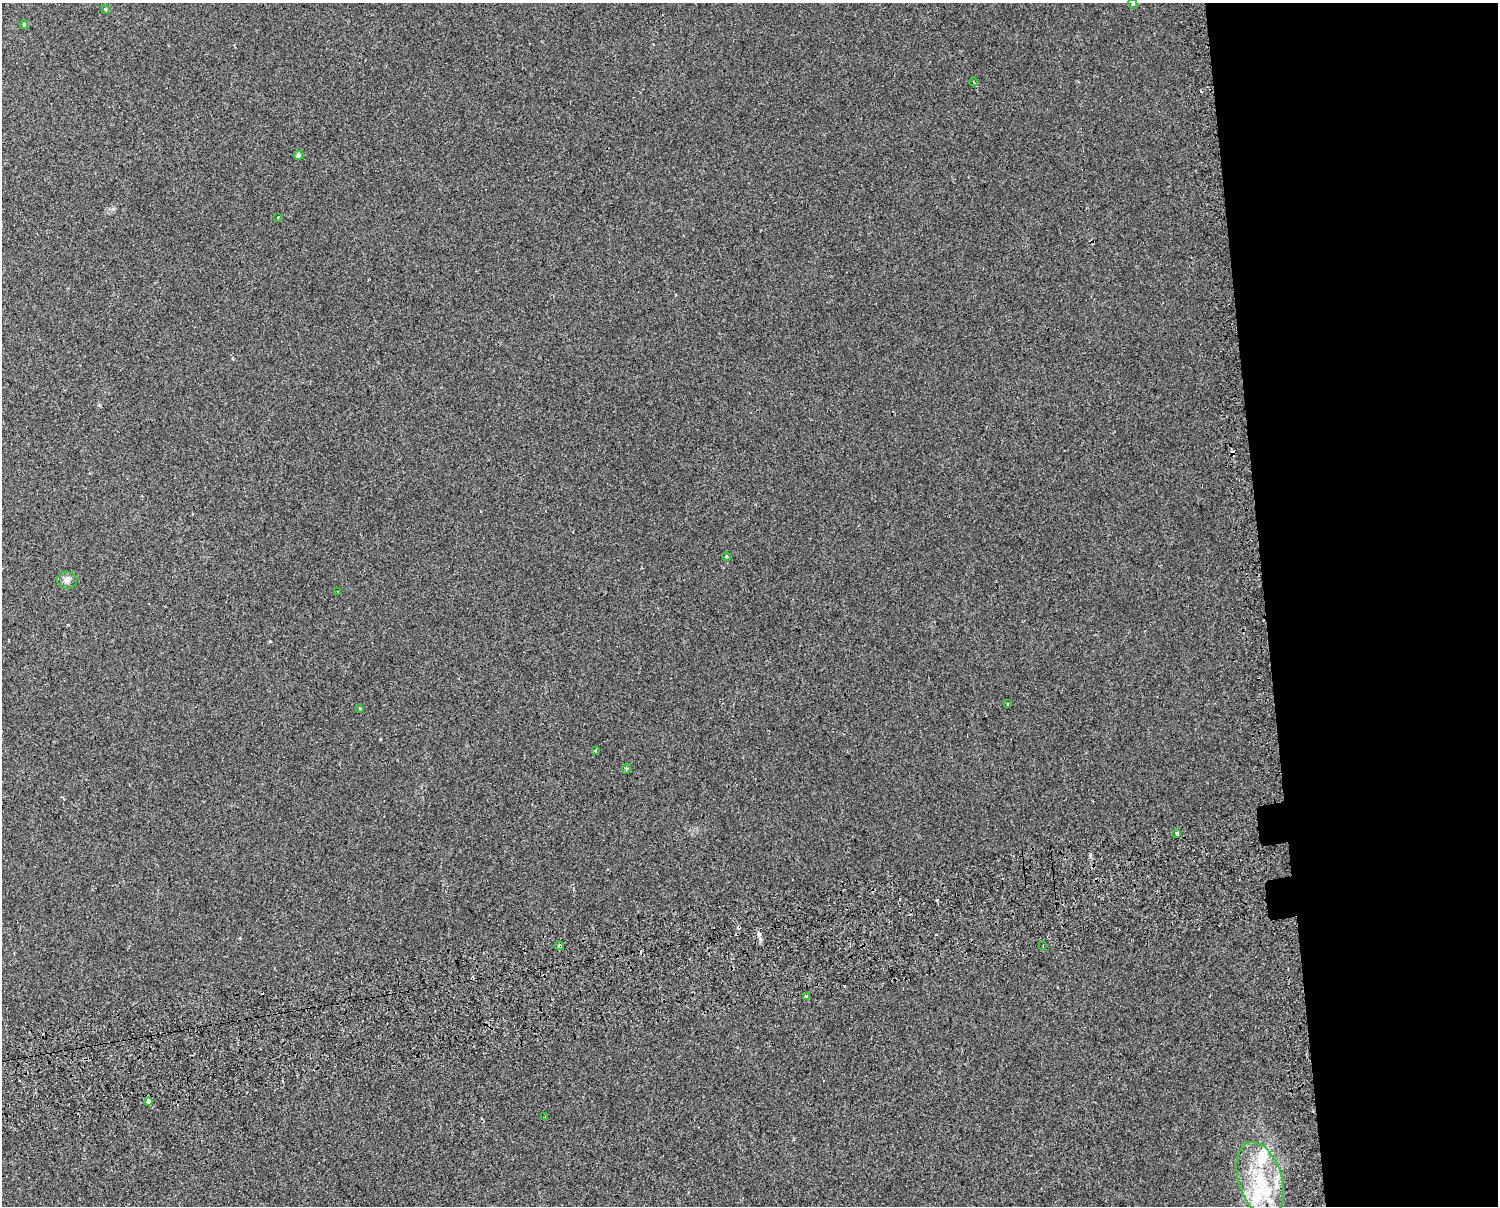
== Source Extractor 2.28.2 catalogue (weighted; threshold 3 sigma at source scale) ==
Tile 6 of 3 x 4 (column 3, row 2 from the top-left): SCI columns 3047-4542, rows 2445-3648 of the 4643 x 4891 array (HDU 1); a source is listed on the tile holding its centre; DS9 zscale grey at full resolution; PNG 1500 x 1208 px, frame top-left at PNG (2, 3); each listed source drawn as its Kron ellipse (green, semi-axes under 4 px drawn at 4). Shown black and unused: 16% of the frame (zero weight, under 2 of 3 exposures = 3% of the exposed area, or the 3 px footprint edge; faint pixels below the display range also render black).
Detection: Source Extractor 2.28.2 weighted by HDU 2 'WHT'; one run over the whole footprint, this tile lists its part. Background 0.0013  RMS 0.0053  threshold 0.024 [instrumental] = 3 sigma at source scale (4.5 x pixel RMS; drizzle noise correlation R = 1.50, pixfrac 1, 0.0396/0.0396 arcsec/px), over >= 5 px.
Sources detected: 30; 6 cosmic-ray / hot-pixel residue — neither listed nor drawn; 4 inside a brighter listed object's ellipse — not listed separately; the other 20 listed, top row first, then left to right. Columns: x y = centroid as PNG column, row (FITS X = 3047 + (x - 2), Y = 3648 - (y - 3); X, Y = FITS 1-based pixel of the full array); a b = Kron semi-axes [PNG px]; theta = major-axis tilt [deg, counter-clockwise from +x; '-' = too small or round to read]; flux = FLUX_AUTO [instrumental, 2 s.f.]
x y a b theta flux
1133 4 5 4 - 0.97
106 9 4 3 - 0.68
24 24 4 3 - 0.57
974 82 4 2 - 0.48
299 155 5 4 - 2.5
278 217 3 3 - 2
726 556 4 4 - 0.73
67 580 10 8 -10 2.2
338 592 3 3 - 0.83
1008 704 3 3 - 0.85
360 708 4 3 - 0.47
595 751 4 3 - 0.57
626 769 5 3 - 0.51
1177 833 3 3 - 7.9
559 946 4 4 - 1.9
1043 946 2 2 - 0.44
806 997 3 3 - 11
148 1101 3 3 - 6.6
545 1117 3 3 - 1.5
1260 1179 38 21 -72 32
Overlapping masked pixels (flux is a lower limit): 1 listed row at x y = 559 946
Isophote crosses this tile's border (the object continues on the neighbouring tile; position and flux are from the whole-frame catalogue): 1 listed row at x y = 1133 4
Unlisted compact peaks at least as high as the median listed source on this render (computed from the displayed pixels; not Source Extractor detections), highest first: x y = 270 641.